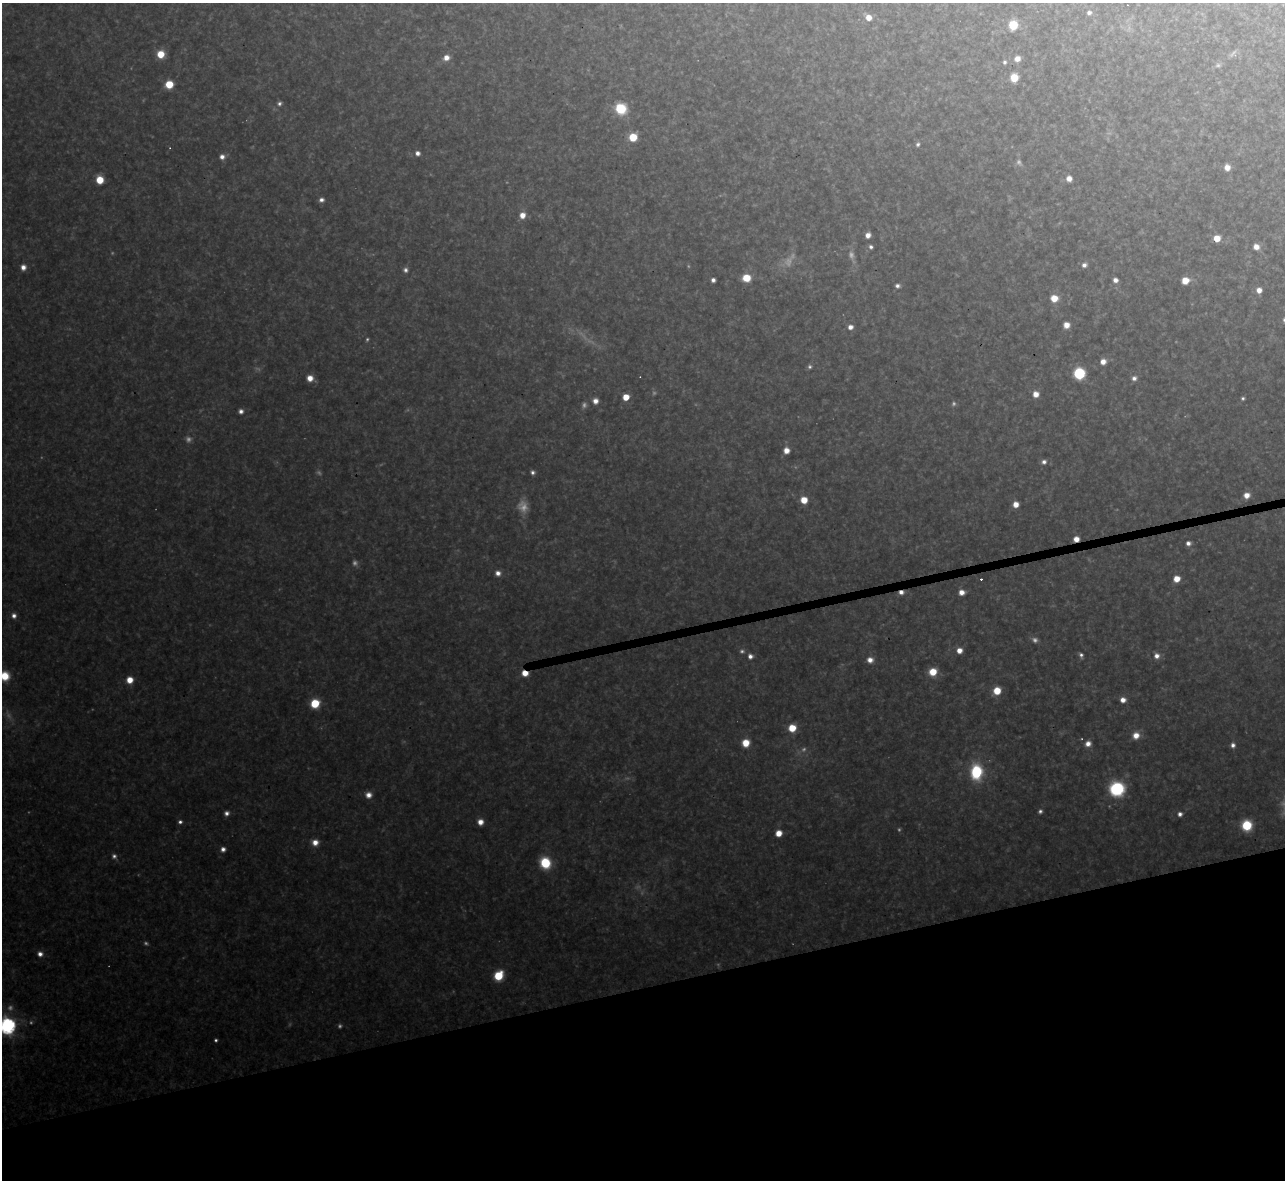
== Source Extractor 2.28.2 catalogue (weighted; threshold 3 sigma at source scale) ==
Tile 14 of 4 x 4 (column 2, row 4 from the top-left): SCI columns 1284-2566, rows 142-1319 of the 5133 x 5115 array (HDU 1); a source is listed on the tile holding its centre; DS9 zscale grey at full resolution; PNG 1287 x 1182 px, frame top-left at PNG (2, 3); no overlay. Shown black and unused: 17% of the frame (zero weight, under 3 of 4 exposures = <1% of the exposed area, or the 3 px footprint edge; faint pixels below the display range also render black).
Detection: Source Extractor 2.28.2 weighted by HDU 2 'WHT'; one run over the whole footprint, this tile lists its part. Background 0.334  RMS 0.02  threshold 0.0884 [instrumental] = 3 sigma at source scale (4.5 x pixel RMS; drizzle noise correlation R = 1.50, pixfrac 1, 0.05/0.05 arcsec/px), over >= 5 px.
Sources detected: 122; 24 too faint to see at this stretch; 3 cosmic-ray / hot-pixel residue — not listed; the other 95 listed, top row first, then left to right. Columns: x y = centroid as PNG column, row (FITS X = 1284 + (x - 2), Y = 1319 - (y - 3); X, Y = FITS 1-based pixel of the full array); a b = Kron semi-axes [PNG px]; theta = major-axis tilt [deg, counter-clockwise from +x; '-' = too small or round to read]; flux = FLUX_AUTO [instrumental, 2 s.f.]
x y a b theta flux
1089 13 5 5 - 6.1
868 17 6 5 - 22
1013 25 6 6 - 75
161 54 7 7 - 43
1233 54 12 6 44 7
446 58 7 6 - 16
1017 59 6 6 - 16
1004 62 6 5 - 4.3
1014 78 6 6 - 41
169 84 6 6 - 54
279 103 6 5 - 5.5
621 109 8 8 - 100
633 137 6 6 - 51
918 144 5 5 - 4.8
417 153 5 5 - 9
222 157 6 6 - 11
1227 167 7 6 - 16
1069 178 6 6 - 15
100 180 6 6 - 43
321 200 6 5 - 8.1
522 215 7 6 - 20
868 235 5 5 - 13
1217 238 6 5 - 33
871 247 5 5 - 5.1
1256 247 6 6 - 16
1084 265 6 5 - 8.5
23 267 6 6 - 13
405 270 6 6 - 6.5
746 278 7 6 - 43
713 280 4 4 - 7.4
1115 280 5 5 - 11
1185 281 7 6 - 33
897 286 6 5 - 6.5
1259 290 6 6 - 15
1054 298 7 6 - 32
1284 320 6 5 - 4.9
1066 325 6 5 - 19
850 327 6 5 - 12
1103 362 6 6 - 16
810 367 6 6 - 4.8
1079 373 7 7 - 170
310 378 6 6 - 20
1134 378 6 6 - 8.3
1036 394 6 6 - 19
626 397 5 5 - 38
1243 398 4 4 - 3.8
595 401 6 5 - 13
241 411 6 5 - 8.3
786 450 6 5 - 19
1044 462 7 6 - 8
533 472 5 5 - 6
1247 495 6 6 - 18
804 500 6 6 - 35
1016 504 5 5 - 20
1076 539 5 5 - 19
1188 543 5 5 - 9.3
498 573 6 6 - 12
1177 579 6 6 - 27
962 592 6 6 - 16
14 616 7 6 - 9.8
959 650 6 5 - 18
1081 655 6 5 - 6.2
750 656 6 6 - 9.4
1157 656 7 7 - 13
870 660 7 6 - 15
933 672 7 7 - 42
525 673 6 5 - 26
5 676 10 9 - 47
130 680 6 6 - 28
997 691 6 6 - 46
1123 700 6 6 - 14
315 703 7 6 - 74
792 728 6 6 - 46
1136 735 8 7 - 22
746 743 6 6 - 38
1088 744 7 6 - 14
1233 745 6 6 - 8.4
976 772 10 8 89 170
1117 789 11 11 - 170
368 795 8 7 - 14
1040 811 5 4 - 5.3
227 813 6 6 - 8.3
1180 814 5 5 - 7.6
180 822 5 5 - 6
480 822 6 6 - 17
1247 825 8 7 - 87
778 833 5 5 - 27
315 842 7 7 - 19
223 849 5 5 - 8.7
114 856 7 6 - 7
545 863 9 8 - 95
40 954 7 6 - 11
498 976 8 6 51 76
7 1026 7 7 - 780
216 1040 3 3 - 3.8
Overlapping masked pixels (flux is a lower limit): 2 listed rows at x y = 1076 539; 525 673
Isophote crosses this tile's border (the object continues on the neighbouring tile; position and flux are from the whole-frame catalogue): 3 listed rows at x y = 1284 320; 5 676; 7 1026